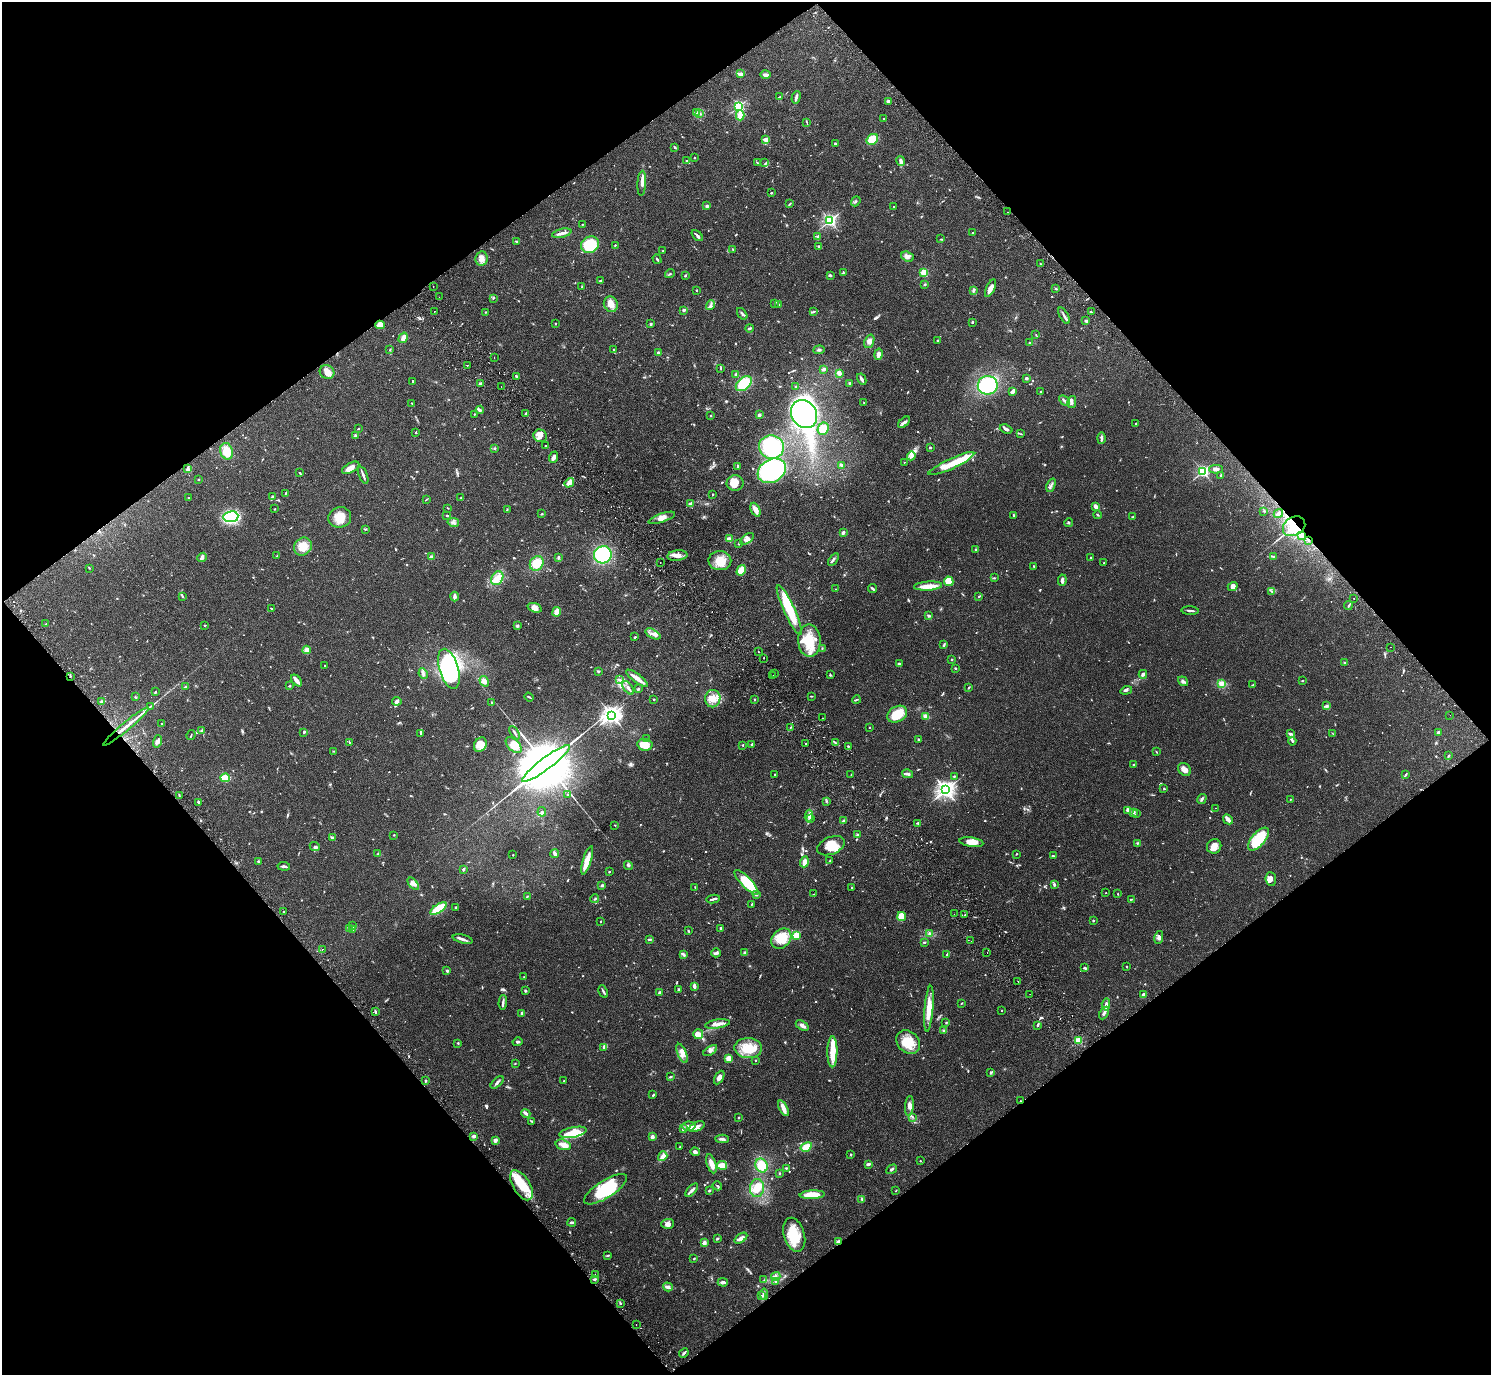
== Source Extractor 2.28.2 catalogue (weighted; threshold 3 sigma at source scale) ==
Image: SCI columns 48-6000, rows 202-5693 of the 6050 x 6033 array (HDU 1 of 3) = the unmasked area's bounding box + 8 px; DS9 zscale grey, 4 x 4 block average (1 PNG px = mean of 4 x 4 image px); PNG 1493 x 1377 px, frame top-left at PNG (2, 2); each listed source drawn as its Kron ellipse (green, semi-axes under 4 px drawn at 4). Shown black and unused: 50% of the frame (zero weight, under 2 of 3 exposures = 3% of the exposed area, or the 3 px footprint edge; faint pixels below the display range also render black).
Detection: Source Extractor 2.28.2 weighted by HDU 2 'WHT'. Background 0.108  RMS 0.0067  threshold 0.03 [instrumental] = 3 sigma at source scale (4.5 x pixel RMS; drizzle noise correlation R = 1.50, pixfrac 1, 0.05/0.05 arcsec/px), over >= 5 px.
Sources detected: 1020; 7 too faint to see at this stretch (4 x 4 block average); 6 inside a brighter object's white glare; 9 cosmic-ray / hot-pixel residue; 3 long thin detections or spike segments (spike, bleed or trail) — neither listed nor drawn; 21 coinciding with a brighter row at this scale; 90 inside a brighter listed object's ellipse — not listed separately; of the other 884, all 500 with FLUX_AUTO >= 2.25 (the completeness limit of this list) listed and drawn (384 fainter detections not listed), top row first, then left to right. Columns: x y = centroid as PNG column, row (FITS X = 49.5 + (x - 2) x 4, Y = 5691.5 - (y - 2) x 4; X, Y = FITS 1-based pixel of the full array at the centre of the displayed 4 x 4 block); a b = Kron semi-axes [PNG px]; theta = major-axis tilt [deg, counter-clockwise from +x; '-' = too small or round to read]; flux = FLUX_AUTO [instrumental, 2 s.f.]
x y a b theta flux
740 74 4 3 - 23
765 75 5 2 - 16
780 97 4 2 - 4.4
796 97 6 2 74 17
888 101 4 3 - 6.3
739 106 2 2 - 580
697 112 3 2 - 5.7
700 113 3 2 - 4.7
740 115 5 3 - 54
884 119 2 2 - 11
807 123 3 2 - 2.4
872 139 6 5 - 69
765 140 4 3 - 15
835 144 2 2 - 21
675 147 2 2 - 5.2
694 158 2 2 - 3
687 161 3 3 - 7.4
901 161 5 3 - 14
757 163 3 2 - 3.8
765 163 4 2 - 3.5
642 183 12 3 87 20
771 193 2 2 - 3.7
856 201 5 2 - 5.9
790 203 4 2 - 2.9
707 206 2 2 - 8.8
894 207 2 2 - 4.1
1007 212 2 2 - 4.4
830 220 2 2 - 990
582 224 2 2 - 2.5
562 233 10 2 13 17
972 233 2 2 - 3.1
697 235 6 2 -46 9.5
818 236 3 2 - 4
941 239 3 2 - 2.3
517 241 3 2 - 3.7
590 245 9 8 - 160
615 245 2 2 - 3.2
819 247 3 2 - 2.9
733 250 2 2 - 3
663 251 2 2 - 2.9
907 256 6 4 -19 16
481 258 7 6 - 22
657 259 5 2 - 7.3
1040 264 2 2 - 3.3
843 272 3 2 - 3.9
924 272 2 2 - 230
670 273 5 2 - 4.1
685 275 3 2 - 5.6
830 275 3 3 - 5.4
600 281 4 2 - 5.2
925 284 2 2 - 2.8
433 286 2 2 - 2.5
582 287 2 2 - 3.7
990 288 9 4 63 25
1056 289 3 2 - 3.8
696 290 2 2 - 7.5
973 290 2 2 - 3.3
439 297 2 2 - 3
493 298 3 2 - 2.2
774 303 3 2 - 2.9
611 304 8 7 - 35
779 304 3 2 - 3.1
711 305 5 2 - 9.3
684 310 2 2 - 10
434 311 2 2 - 2.6
485 312 2 2 - 4.1
813 312 4 2 - 3.9
1091 312 2 2 - 8
742 314 7 2 -53 8.3
1064 316 9 2 -60 9.5
1086 321 3 3 - 4.2
972 322 2 2 - 4.9
555 323 2 2 - 5.4
651 324 2 2 - 6.8
380 325 4 4 - 25
749 328 4 2 - 7.1
1036 335 2 2 - 2.5
403 338 5 4 - 23
869 341 7 4 68 16
937 341 3 2 - 3.3
1029 343 2 2 - 11
390 350 2 2 - 3.7
614 350 3 2 - 4
819 350 5 2 - 6.5
658 353 2 2 - 16
878 354 6 3 79 14
494 358 2 2 - 3.6
467 365 2 2 - 2.5
721 368 3 2 - 3.3
823 369 3 2 - 12
327 372 7 6 - 24
839 373 3 3 - 15
736 374 3 2 - 3.6
516 376 4 2 - 4.7
1026 378 2 2 - 42
862 379 6 2 -63 8.7
412 381 3 2 - 3.2
850 383 2 2 - 16
480 384 2 2 - 14
744 384 9 6 41 140
988 385 10 9 - 260
501 386 2 2 - 2.4
796 386 2 2 - 3.2
1013 391 4 2 - 18
1041 392 2 2 - 3.1
1064 401 6 2 -44 7.4
864 402 2 2 - 3
1072 402 6 3 78 11
412 403 2 2 - 2.6
480 410 4 2 - 5.1
474 414 2 2 - 5.7
526 414 4 3 - 6.7
804 414 15 12 -58 960
711 415 2 2 - 3
759 415 3 2 - 11
904 422 7 2 42 13
1136 424 2 2 - 8.1
359 428 2 2 - 2.3
823 429 6 5 - 42
1006 429 6 3 -19 8.8
416 432 3 2 - 2.3
1021 434 3 2 - 2.4
355 436 3 3 - 5.1
540 436 7 6 - 26
1101 438 6 3 88 10
545 446 2 2 - 5.1
771 447 12 12 - 250
930 447 2 2 - 10
494 448 2 2 - 19
227 451 8 6 -74 79
911 456 4 2 - 7
554 457 6 2 68 22
904 462 2 2 - 2.6
951 464 25 5 25 84
841 465 3 2 - 6.7
738 466 4 2 - 3.3
351 468 9 5 28 29
187 469 4 3 - 7.2
1216 469 7 3 1 14
772 471 15 11 30 410
1203 471 2 2 - 830
300 473 3 2 - 2.5
363 475 9 2 -69 13
1221 475 3 2 - 3.9
198 480 2 2 - 4
569 483 5 3 - 33
735 483 8 8 - 36
1051 485 7 2 67 8.6
285 493 4 2 - 3.3
712 494 2 2 - 2.5
272 496 4 2 - 8.4
188 498 2 2 - 2.8
461 498 3 2 - 2.7
426 499 4 2 - 2.6
690 504 3 2 - 12
1096 507 4 2 - 31
448 508 2 2 - 2.3
275 509 2 2 - 6.1
507 510 3 2 - 2.4
755 510 7 4 -65 26
1264 511 3 2 - 3.5
1278 513 5 3 - 14
542 514 2 2 - 3.1
447 515 3 2 - 6
1098 515 4 2 - 3.8
1013 516 2 2 - 2.3
231 517 7 5 7 420
340 517 11 10 - 59
1133 517 3 2 - 2.5
662 518 14 4 19 29
453 522 6 3 -11 10
1069 523 4 2 - 4.3
1294 526 12 9 31 91
365 529 3 2 - 3.5
843 533 2 2 - 13
1302 535 4 3 - 7.7
729 539 4 3 - 20
747 539 8 4 36 18
1308 540 2 2 - 3.8
739 543 4 2 - 3.8
303 547 9 8 - 47
976 549 2 2 - 6.6
603 555 9 8 - 350
277 556 2 2 - 2.9
677 556 10 5 6 27
202 557 5 4 - 9.2
431 557 2 2 - 71
558 557 3 2 - 6.4
1091 557 2 2 - 7.1
1273 557 4 2 - 3.6
833 559 7 2 55 6.7
720 561 11 9 -1 62
537 563 8 6 55 75
660 563 2 2 - 2.3
1104 563 2 2 - 2.6
1034 566 2 2 - 3.3
89 568 3 2 - 2.5
741 570 5 4 - 66
497 578 7 5 59 31
994 578 3 2 - 2.8
1062 580 6 2 82 16
949 581 5 5 - 79
928 586 14 4 4 47
1233 586 5 4 - 17
836 589 2 2 - 2.6
873 589 5 2 - 6.2
1272 591 3 2 - 2.9
182 596 4 2 - 3.6
454 596 5 3 - 13
979 596 3 2 - 4.2
1354 599 2 2 - 5
1348 605 4 2 - 4.7
271 608 2 2 - 2.7
535 608 7 4 -18 18
789 610 27 5 -65 150
1190 611 8 2 -4 8.9
557 612 5 3 - 33
929 616 3 2 - 4.1
46 624 3 2 - 2.8
204 625 2 2 - 4.2
517 626 3 2 - 5.7
653 634 8 2 -28 13
635 637 2 2 - 5.5
809 641 16 11 -88 120
944 645 4 2 - 4.1
1390 647 2 2 - 3.9
822 648 3 2 - 3.6
307 650 4 4 - 24
758 652 2 2 - 3.1
763 658 2 2 - 8.5
952 659 2 2 - 13
1344 663 2 2 - 3
899 664 3 3 - 6.7
325 666 2 2 - 3.2
955 668 2 2 - 12
449 669 21 9 -74 490
598 671 3 2 - 3.1
423 673 6 3 -63 11
774 674 2 2 - 5
1143 674 4 3 - 8.9
773 675 2 2 - 2.9
830 675 3 2 - 4.7
70 676 2 2 - 3
637 678 13 3 -36 30
297 680 7 4 -49 14
619 680 3 2 - 5.2
484 681 5 4 - 22
1183 681 5 3 - 12
1302 681 2 2 - 2.4
1221 683 2 2 - 4.7
1253 685 4 2 - 2.8
290 686 3 2 - 4
185 687 3 2 - 4.5
969 687 3 2 - 4.1
628 688 8 2 -54 12
638 689 3 3 - 5.4
1126 690 6 2 20 5.7
155 692 3 2 - 3.3
811 696 3 2 - 3.2
135 697 2 2 - 2.7
529 697 5 2 - 4.5
653 699 2 2 - 5.1
713 699 9 7 79 42
754 699 2 2 - 4.9
856 700 4 2 - 3.9
397 701 4 3 - 15
101 702 3 2 - 4.3
491 703 2 2 - 4.2
150 706 3 2 - 2.5
1327 706 3 2 - 4.2
897 714 10 7 31 110
612 715 3 3 - 2200
1450 715 2 2 - 2.8
926 716 3 3 - 31
823 718 2 2 - 3.2
161 724 2 2 - 2.4
126 726 29 2 40 53
790 728 3 2 - 3.3
869 728 2 2 - 2.8
202 731 3 2 - 6.5
304 732 3 2 - 4
1438 732 2 2 - 27
421 733 3 3 - 5.2
515 733 7 2 -58 8.5
1332 733 3 2 - 2.5
1290 734 4 2 - 9.6
191 735 5 2 - 4.2
646 738 2 2 - 2.3
918 740 3 2 - 4.4
158 741 6 4 71 15
1292 741 4 2 - 4
349 742 3 2 - 3.3
836 743 2 2 - 3.2
752 744 3 2 - 4.5
806 744 2 2 - 3
480 745 7 6 - 30
514 745 10 5 -45 43
645 745 7 6 - 65
743 745 2 2 - 3
849 746 2 2 - 2.9
334 751 2 2 - 2.3
1157 752 4 2 - 2.5
1449 755 3 2 - 2.6
546 763 29 6 37 81000
1134 765 4 2 - 3.1
1184 769 7 5 -47 22
775 774 2 2 - 5.4
907 774 5 3 - 9.5
1406 774 3 2 - 3.4
851 775 2 2 - 2.9
954 777 3 2 - 2.5
225 778 5 3 - 84
1164 789 2 2 - 3.6
946 790 3 3 - 2200
567 794 2 2 - 5.2
179 795 3 2 - 2.9
1202 799 5 2 - 8.1
1290 799 2 2 - 4.8
826 801 2 2 - 2.7
198 802 2 2 - 8.1
1216 808 2 2 - 2.5
1127 810 3 2 - 11
542 812 5 2 - 6.9
1134 812 3 2 - 4.3
1136 814 2 2 - 3.6
809 816 6 3 83 11
811 819 2 2 - 2.7
1228 819 5 2 - 31
844 821 4 2 - 9.4
917 823 4 2 - 4.1
615 825 2 2 - 3.2
394 835 2 2 - 3
857 835 3 2 - 5.5
332 838 4 2 - 8
1258 839 14 6 49 150
971 842 12 4 -9 41
1137 843 3 2 - 3.5
315 846 5 2 - 6.9
831 846 14 8 22 63
1214 846 7 7 - 24
378 854 2 2 - 4.4
555 854 4 2 - 13
1016 854 3 2 - 2.8
513 855 2 2 - 5.9
1053 856 3 2 - 3.4
587 860 15 4 73 50
830 861 3 2 - 2.6
258 862 3 2 - 4.3
804 862 5 3 - 29
284 866 6 2 -7 8.3
628 866 4 2 - 5.4
463 869 3 2 - 6.8
609 872 2 2 - 6.9
1271 879 7 5 -84 17
746 882 16 5 -46 210
413 884 7 3 -50 15
602 885 3 2 - 7.1
1054 885 3 2 - 6.2
695 887 3 2 - 2.4
851 888 2 2 - 3.5
1106 893 2 2 - 3.1
814 894 2 2 - 3.9
1118 894 3 2 - 2.5
756 895 2 2 - 6.2
527 896 3 2 - 3.6
595 899 4 2 - 3.9
713 899 7 2 11 9.1
1131 899 3 2 - 3.1
752 904 3 2 - 2.7
455 907 3 2 - 2.8
438 909 9 3 33 180
283 912 2 2 - 7.1
954 914 2 2 - 2.4
965 915 2 2 - 2.5
901 917 4 4 - 44
601 921 2 2 - 6.1
1093 921 2 2 - 6.1
353 926 4 2 - 5.4
721 928 2 2 - 14
349 929 4 3 - 6.2
353 930 3 2 - 4.6
688 931 3 2 - 3.2
929 934 3 2 - 3.8
796 935 2 2 - 240
1159 937 6 3 80 11
463 939 10 3 -14 13
781 939 11 9 45 91
649 940 3 2 - 4.7
971 941 2 2 - 2.4
924 942 3 2 - 4.5
322 949 2 2 - 2.3
987 952 2 2 - 8
716 953 5 3 - 10
744 953 4 2 - 4.4
947 954 3 2 - 5.2
684 955 4 3 - 7.4
1127 967 2 2 - 2.4
1084 968 4 2 - 4.8
447 971 3 2 - 7.6
524 977 2 2 - 2.5
1018 981 2 2 - 3.2
694 986 3 2 - 16
678 989 3 2 - 4.9
525 991 3 2 - 3.4
603 992 6 2 -63 6.8
660 993 3 3 - 9.9
1030 994 2 2 - 2.3
1143 994 2 2 - 11
503 1002 7 2 87 8.6
962 1003 3 2 - 3.1
1106 1004 6 3 85 13
929 1009 23 4 85 61
1002 1011 2 2 - 2.3
375 1012 3 2 - 6.2
522 1013 2 2 - 26
1104 1013 7 2 60 14
946 1023 3 2 - 2.5
717 1024 12 3 9 27
1037 1025 4 2 - 4.6
802 1026 7 3 -33 16
943 1030 3 2 - 2.8
698 1034 5 5 - 33
1078 1040 2 2 - 240
517 1042 5 2 - 5.8
908 1042 13 10 -42 87
458 1043 2 2 - 4.1
604 1047 4 3 - 6.4
748 1048 13 10 -2 75
710 1051 8 3 33 11
832 1052 15 5 89 73
682 1053 10 4 -68 24
728 1058 3 3 - 46
755 1060 2 2 - 5.5
515 1064 2 2 - 2.9
991 1073 4 2 - 4.5
670 1077 3 2 - 5.1
719 1077 7 3 61 19
426 1081 2 2 - 5.7
564 1081 2 2 - 2.7
497 1082 8 2 43 9.5
653 1095 3 2 - 4.3
1021 1101 2 2 - 2.3
909 1106 10 3 84 18
783 1108 8 4 -63 31
526 1113 5 3 - 8.9
913 1117 2 2 - 3.1
738 1118 2 2 - 2.7
532 1121 3 2 - 5.2
689 1126 6 4 -4 17
697 1127 8 4 24 23
683 1129 3 2 - 8
573 1132 14 5 12 70
474 1136 3 2 - 14
652 1137 2 2 - 64
722 1139 7 2 -1 11
495 1140 3 3 - 17
563 1145 8 5 -16 30
680 1147 4 2 - 3.5
806 1147 6 4 30 49
695 1152 4 3 - 9.4
851 1154 2 2 - 2.9
663 1156 5 3 - 27
920 1161 2 2 - 4
711 1164 10 4 -72 33
868 1164 4 2 - 10
722 1165 5 4 - 38
761 1165 7 6 - 65
786 1168 3 2 - 3.4
892 1169 6 2 35 5.8
779 1173 2 2 - 2.5
521 1185 17 8 -59 99
717 1186 5 2 - 3.8
757 1188 9 7 84 64
605 1189 25 8 33 120
692 1190 8 3 49 12
896 1190 2 2 - 2.7
709 1191 3 2 - 4.8
812 1195 12 4 3 72
862 1199 3 2 - 3.9
572 1222 4 2 - 9.7
668 1224 6 5 - 19
794 1235 17 10 -74 130
717 1238 3 2 - 3.8
741 1238 7 3 36 19
839 1242 2 2 - 79
704 1243 2 2 - 81
608 1255 2 2 - 2.7
694 1259 2 2 - 3.4
595 1274 2 2 - 5.2
776 1276 4 3 - 8.4
594 1279 3 2 - 5.3
764 1280 3 2 - 3
776 1281 3 2 - 3.2
723 1282 5 2 - 13
668 1287 5 4 - 11
764 1294 5 2 - 14
761 1296 2 2 - 8.5
620 1303 3 2 - 3.1
636 1324 2 2 - 2.8
684 1353 5 2 - 7.9
Overlapping masked pixels (flux is a lower limit): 8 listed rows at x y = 380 325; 1294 526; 1308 540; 70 676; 126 726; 1021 1101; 521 1185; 839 1242
Diffuse or blended objects may show on this block-average render without a row.